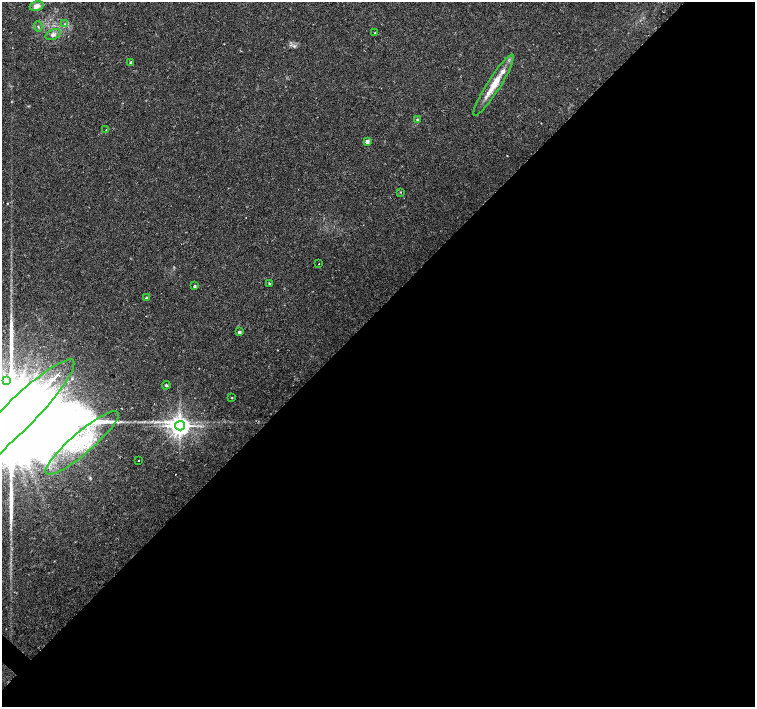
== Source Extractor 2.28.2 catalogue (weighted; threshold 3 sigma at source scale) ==
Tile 12 of 4 x 4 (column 4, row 3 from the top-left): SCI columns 4517-6021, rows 1573-2981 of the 6026 x 6026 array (HDU 1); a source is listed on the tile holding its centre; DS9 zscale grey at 2 x 2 block average (1 PNG px = mean of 2 x 2 image px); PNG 757 x 709 px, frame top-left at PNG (2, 2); each listed source drawn as its Kron ellipse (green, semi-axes under 4 px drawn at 4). Shown black and unused: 56% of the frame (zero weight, under 2 of 3 exposures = <1% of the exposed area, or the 3 px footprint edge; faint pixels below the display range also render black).
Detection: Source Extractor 2.28.2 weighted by HDU 2 'WHT'; one run over the whole footprint, this tile lists its part. Background 0.0334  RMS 0.0036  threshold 0.0161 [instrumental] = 3 sigma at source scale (4.5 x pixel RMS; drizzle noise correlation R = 1.50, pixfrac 1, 0.0396/0.0396 arcsec/px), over >= 5 px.
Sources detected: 28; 1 cosmic-ray / hot-pixel residue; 2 long thin detections or spike segments (spike, bleed or trail) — neither listed nor drawn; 2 inside a brighter listed object's ellipse — not listed separately; the other 23 listed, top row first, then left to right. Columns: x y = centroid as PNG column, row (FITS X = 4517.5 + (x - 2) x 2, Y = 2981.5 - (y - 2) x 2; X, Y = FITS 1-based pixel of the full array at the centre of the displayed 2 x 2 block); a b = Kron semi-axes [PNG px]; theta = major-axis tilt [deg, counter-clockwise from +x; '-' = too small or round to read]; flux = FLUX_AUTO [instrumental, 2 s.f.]
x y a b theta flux
37 6 7 5 18 4.7
65 24 3 2 - 0.86
38 26 5 2 - 0.68
375 33 2 2 - 1
53 35 8 5 22 3.1
131 62 3 3 - 0.82
494 85 36 6 58 18
417 119 3 3 - 1
106 130 2 2 - 0.75
367 142 3 2 - 6.7
401 192 2 2 - 0.48
319 264 2 2 - 1.1
269 284 3 2 - 0.63
194 286 3 2 - 1.4
146 298 3 3 - 1.2
239 332 2 2 - 3.3
6 380 2 2 - 1.9
166 385 4 3 - 1
232 398 2 2 - 0.6
13 420 85 15 45 79000
180 426 5 4 - 710
82 443 47 11 40 39
139 460 2 2 - 0.4
Overlapping masked pixels (flux is a lower limit): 1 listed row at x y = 13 420
Isophote crosses this tile's border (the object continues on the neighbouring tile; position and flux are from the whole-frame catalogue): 1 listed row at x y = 13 420
Diffuse or blended objects may show on this block-average render without a row.